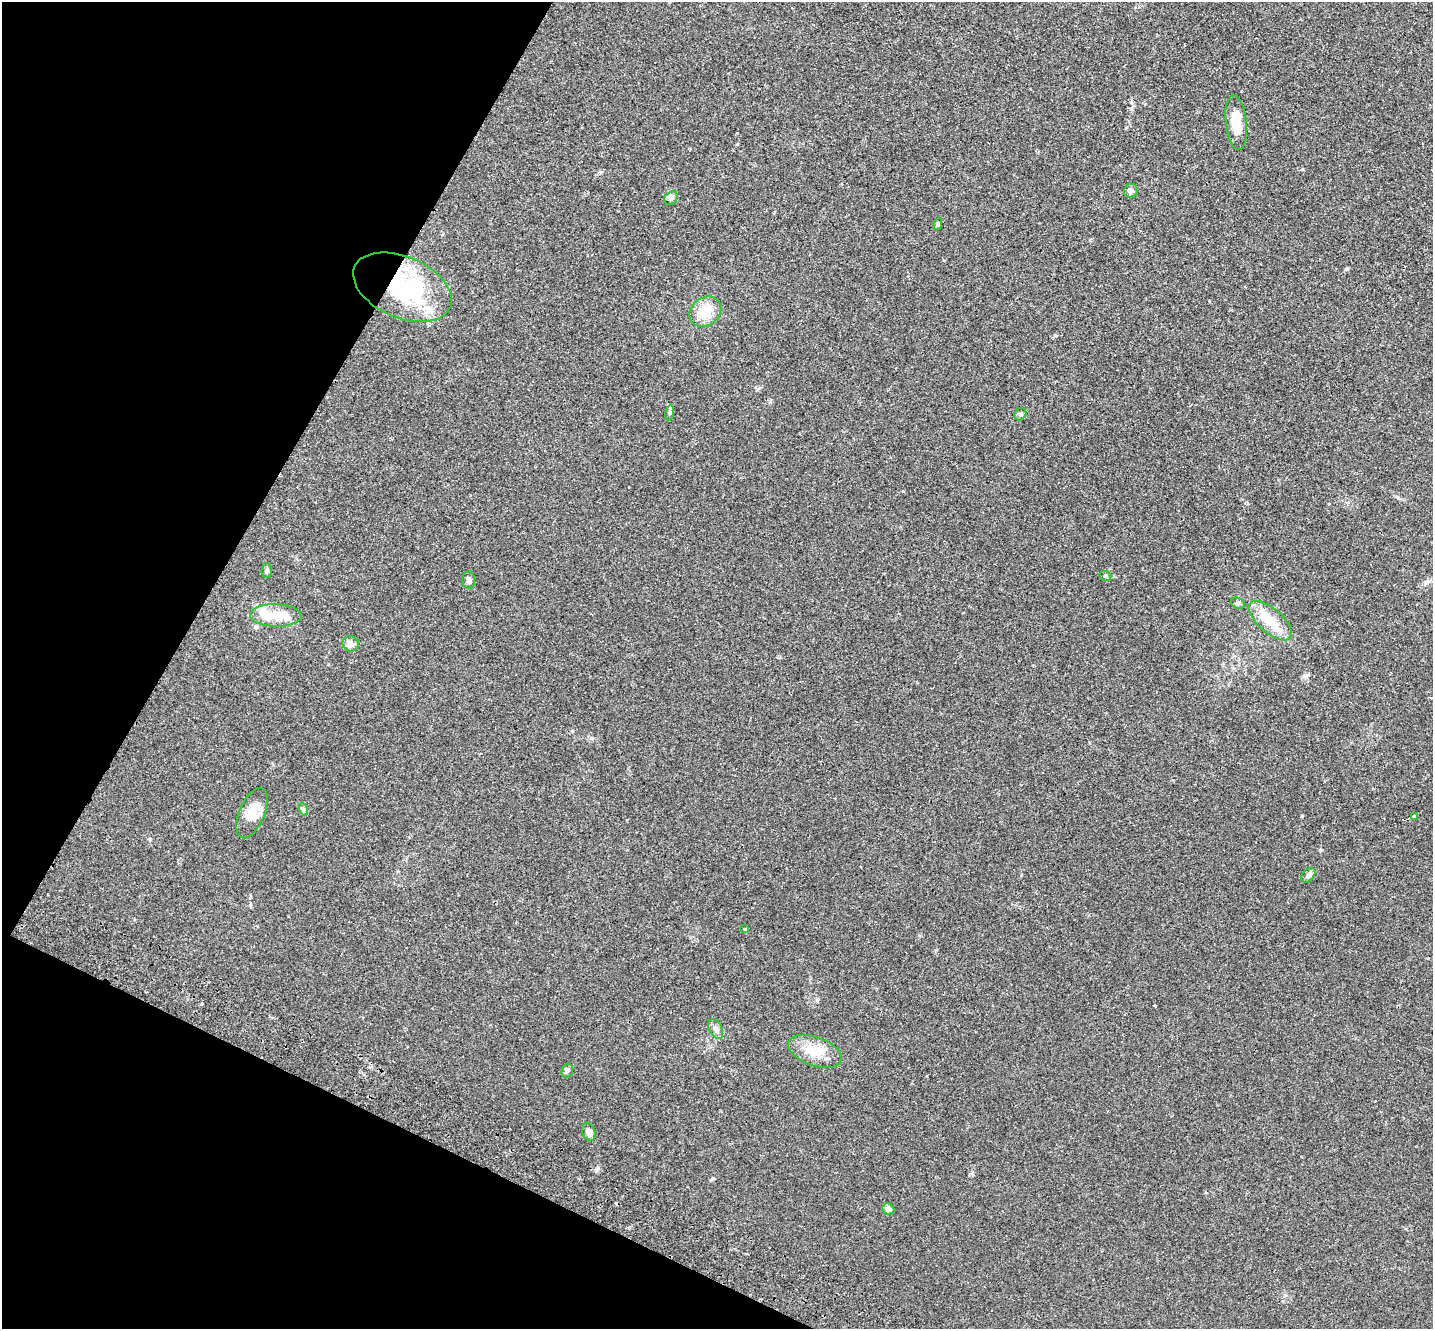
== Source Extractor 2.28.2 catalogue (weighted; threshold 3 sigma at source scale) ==
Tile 9 of 4 x 4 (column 1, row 3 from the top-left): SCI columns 35-1465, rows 1663-2989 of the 5789 x 5842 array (HDU 1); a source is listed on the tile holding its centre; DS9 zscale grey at full resolution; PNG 1435 x 1331 px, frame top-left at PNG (2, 2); each listed source drawn as its Kron ellipse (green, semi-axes under 4 px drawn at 4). Shown black and unused: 22% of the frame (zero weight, under 2 of 3 exposures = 3% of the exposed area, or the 3 px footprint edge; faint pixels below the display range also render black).
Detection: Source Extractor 2.28.2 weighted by HDU 2 'WHT'; one run over the whole footprint, this tile lists its part. Background 0.0141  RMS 0.0061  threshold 0.0276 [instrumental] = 3 sigma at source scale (4.5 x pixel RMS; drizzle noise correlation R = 1.50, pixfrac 1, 0.05/0.05 arcsec/px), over >= 5 px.
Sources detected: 29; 2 cosmic-ray / hot-pixel residue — neither listed nor drawn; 2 inside a brighter listed object's ellipse — not listed separately; the other 25 listed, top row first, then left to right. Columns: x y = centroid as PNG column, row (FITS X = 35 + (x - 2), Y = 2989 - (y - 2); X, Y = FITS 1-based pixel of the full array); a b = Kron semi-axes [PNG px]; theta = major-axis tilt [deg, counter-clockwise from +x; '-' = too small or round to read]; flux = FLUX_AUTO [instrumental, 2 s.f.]
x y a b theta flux
1236 122 27 10 -84 12
1131 191 7 6 - 1.9
671 198 7 6 - 1.6
938 224 6 4 81 1
402 287 52 30 -23 72
705 312 17 14 36 13
670 413 8 4 81 1.1
1020 414 6 5 - 1.1
267 570 7 5 89 1.1
1105 576 6 5 - 0.92
468 580 8 6 -87 2
1238 603 7 5 -22 1.2
276 615 26 11 -1 10
1270 621 26 12 -41 12
350 644 8 7 - 3.1
303 809 7 4 -70 0.98
252 813 27 12 67 10
1414 816 4 3 - 3.7
1308 875 8 5 46 1.9
745 929 3 3 - 0.8
716 1029 10 6 -61 2.1
815 1051 28 14 -20 12
567 1071 7 5 73 1.4
589 1132 9 6 -71 3.4
888 1209 6 5 - 2.7
Overlapping masked pixels (flux is a lower limit): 1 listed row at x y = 402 287
Unlisted compact peaks at least as high as the median listed source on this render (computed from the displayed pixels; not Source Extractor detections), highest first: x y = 1302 816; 770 402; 1347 269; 629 1228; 1320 850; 596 1171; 713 1178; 1398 498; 1308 675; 150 839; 1131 109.